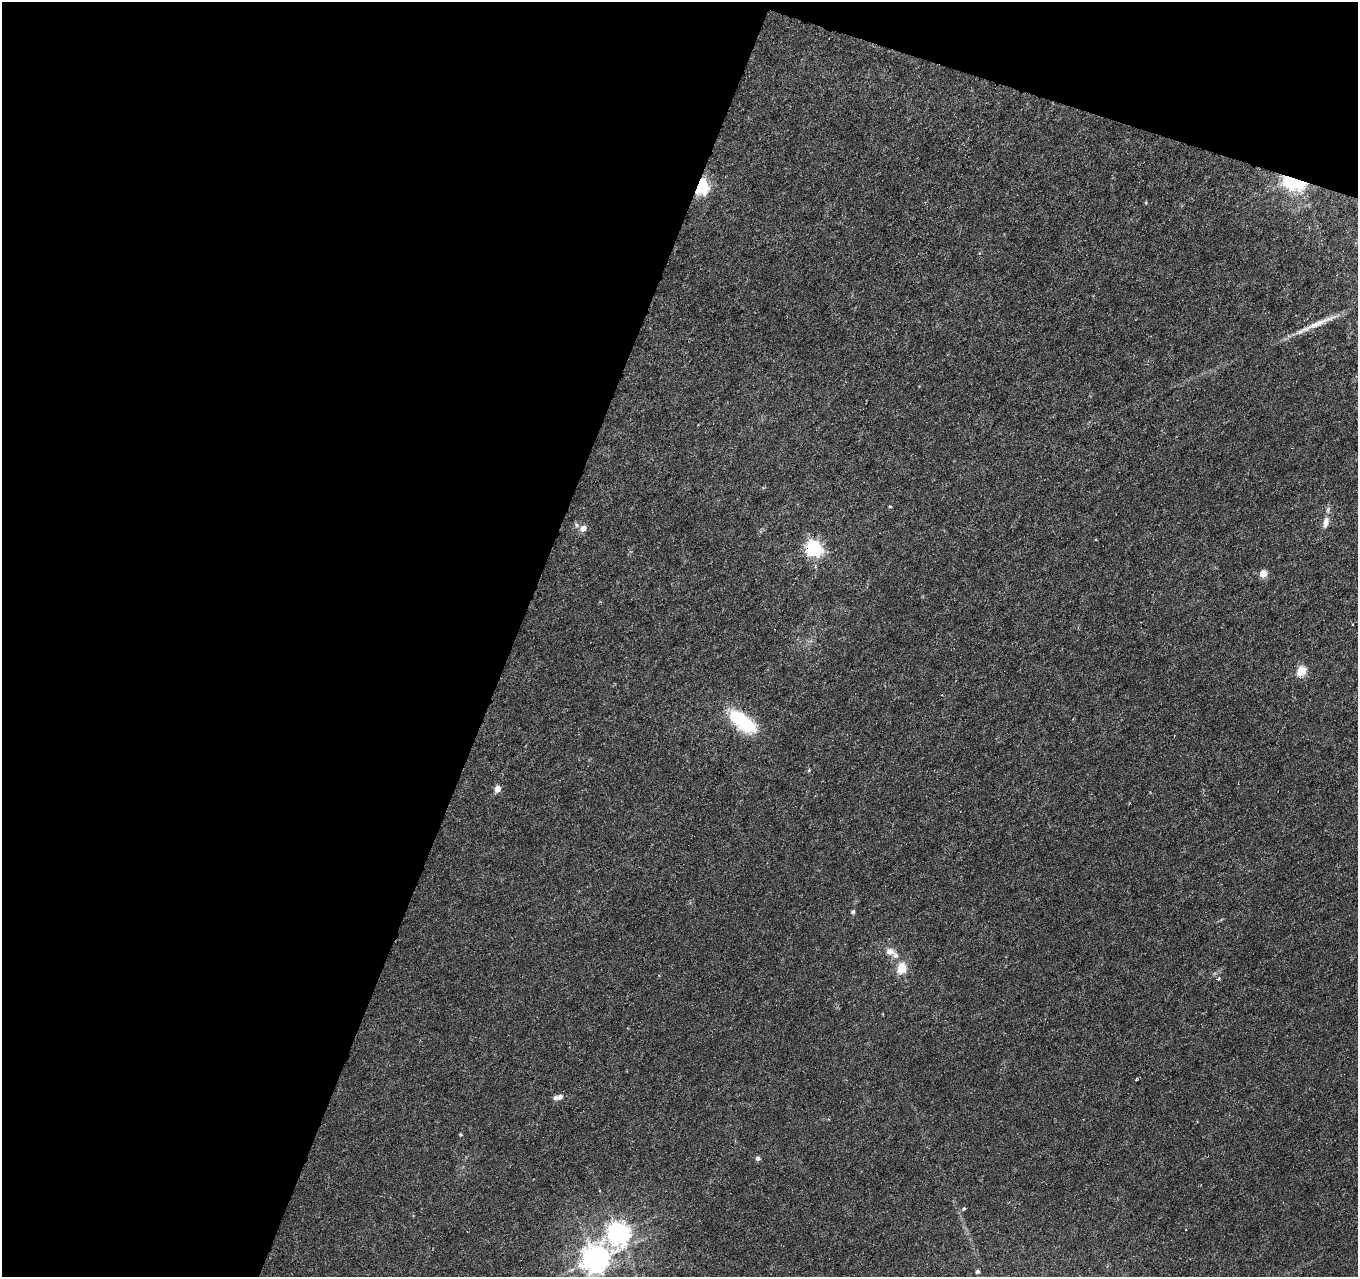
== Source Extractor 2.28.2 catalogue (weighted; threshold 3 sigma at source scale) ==
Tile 1 of 2 x 2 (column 1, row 1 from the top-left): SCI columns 1-1356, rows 1381-2655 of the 2712 x 2778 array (HDU 1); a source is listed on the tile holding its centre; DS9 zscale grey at full resolution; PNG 1360 x 1279 px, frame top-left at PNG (2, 2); no overlay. Shown black and unused: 41% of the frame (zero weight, under 3 of 6 exposures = <1% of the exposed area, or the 3 px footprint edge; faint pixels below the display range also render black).
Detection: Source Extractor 2.28.2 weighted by HDU 2 'WHT'; one run over the whole footprint, this tile lists its part. Background 0.00976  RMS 0.0018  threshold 0.00743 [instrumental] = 3 sigma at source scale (4.09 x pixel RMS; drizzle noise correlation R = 1.36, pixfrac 0.8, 0.0396/0.0396 arcsec/px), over >= 5 px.
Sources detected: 29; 2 cosmic-ray / hot-pixel residue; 1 long thin detection or spike segment (spike, bleed or trail) — not listed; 2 inside a brighter listed object's ellipse — not listed separately; the other 24 listed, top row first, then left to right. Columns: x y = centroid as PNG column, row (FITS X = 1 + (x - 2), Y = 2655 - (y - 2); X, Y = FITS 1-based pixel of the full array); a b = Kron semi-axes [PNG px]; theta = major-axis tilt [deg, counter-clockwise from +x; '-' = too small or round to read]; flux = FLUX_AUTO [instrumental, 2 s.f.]
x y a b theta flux
1295 181 10 6 -15 69
701 186 6 5 - 46
890 507 5 3 - 0.16
1326 522 17 8 78 1.4
583 528 7 6 - 1.4
814 548 7 6 - 45
1263 573 5 5 - 3.3
1352 624 3 3 - 0.25
1301 671 5 5 - 7.7
742 721 37 15 -37 11
809 770 5 4 - 0.17
497 789 5 4 - 2.6
853 912 5 4 - 0.4
890 951 14 10 -22 1.4
902 969 6 5 - 9
1218 979 4 3 - 0.42
1137 1079 4 3 - 0.26
560 1097 7 6 - 0.58
460 1135 4 4 - 0.2
758 1158 5 5 - 0.56
964 1209 5 4 - 0.26
618 1233 8 8 - 120
596 1259 9 9 - 210
977 1271 4 3 - 0.33
Overlapping masked pixels (flux is a lower limit): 3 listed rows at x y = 1295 181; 701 186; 814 548